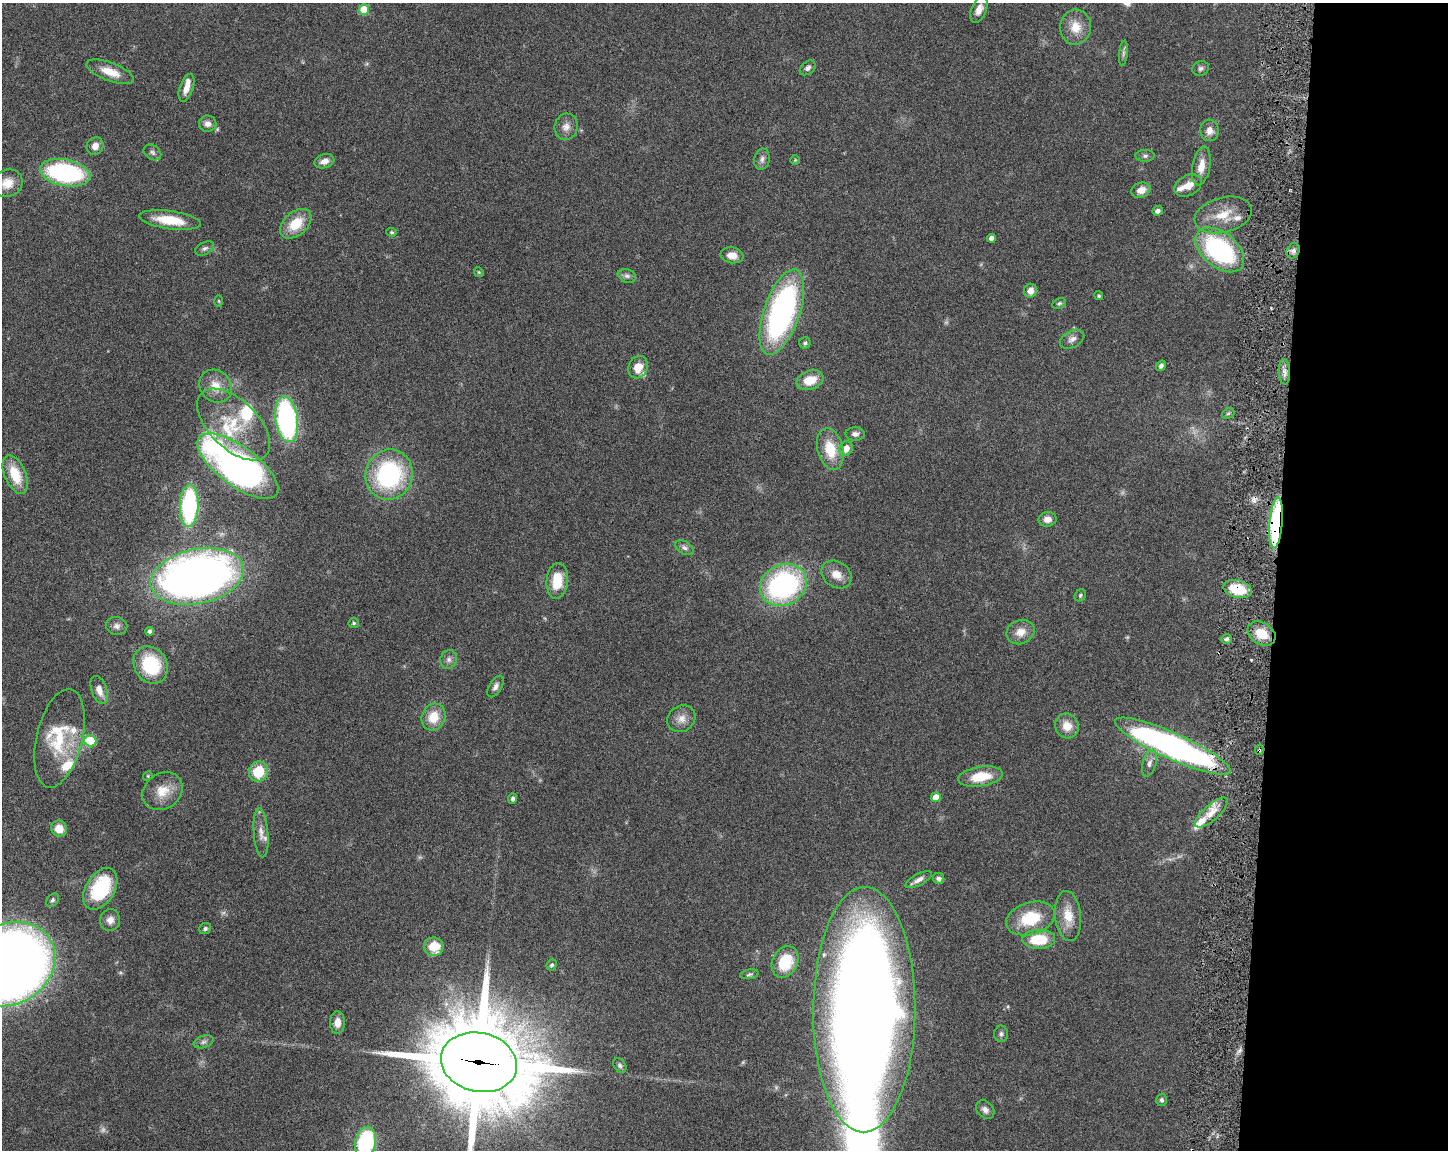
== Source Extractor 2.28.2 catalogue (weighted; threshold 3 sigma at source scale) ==
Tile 9 of 3 x 4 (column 3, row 3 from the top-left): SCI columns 3114-4559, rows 1150-2297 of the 4668 x 4598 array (HDU 1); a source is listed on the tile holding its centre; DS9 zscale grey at full resolution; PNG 1450 x 1152 px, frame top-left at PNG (2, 3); each listed source drawn as its Kron ellipse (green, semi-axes under 4 px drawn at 4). Shown black and unused: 12% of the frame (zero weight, under 3 of 6 exposures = <1% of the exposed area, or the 3 px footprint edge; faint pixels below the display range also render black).
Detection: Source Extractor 2.28.2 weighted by HDU 2 'WHT'; one run over the whole footprint, this tile lists its part. Background 0.105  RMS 0.0046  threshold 0.0189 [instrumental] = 3 sigma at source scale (4.09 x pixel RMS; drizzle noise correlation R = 1.36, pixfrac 0.8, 0.05/0.05 arcsec/px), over >= 5 px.
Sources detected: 134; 4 too faint to see at this stretch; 2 inside a brighter object's white glare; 1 cosmic-ray / hot-pixel residue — neither listed nor drawn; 12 inside a brighter listed object's ellipse — not listed separately; the other 115 listed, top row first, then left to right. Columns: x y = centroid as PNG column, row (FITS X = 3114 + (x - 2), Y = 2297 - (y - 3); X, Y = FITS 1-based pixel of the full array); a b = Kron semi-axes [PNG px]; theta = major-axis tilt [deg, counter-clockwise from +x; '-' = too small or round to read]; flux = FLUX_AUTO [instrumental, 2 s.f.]
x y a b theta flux
364 9 5 5 - 11
979 10 14 7 67 4.3
1075 27 17 15 87 7.2
1123 53 13 4 84 1.1
808 68 9 6 39 1.5
1201 68 8 7 - 1.3
110 72 25 9 -20 7.1
187 88 14 7 71 4.2
208 124 9 8 - 2.2
566 127 13 11 75 3.2
1209 130 11 9 -85 3.3
95 146 9 8 - 2.8
152 152 9 7 -34 1.3
1145 156 9 6 0 1.2
762 159 10 7 79 1.8
795 160 5 5 - 0.49
324 161 10 7 18 3.1
1201 166 19 9 79 5.6
65 173 25 13 -11 64
7 183 15 13 25 5.9
1188 186 14 10 29 4.7
1141 190 10 7 18 4.2
1157 211 5 4 - 1.5
1223 215 29 17 14 11
170 220 31 9 -8 13
296 224 18 11 41 11
392 232 5 4 - 0.65
991 238 4 4 - 2.4
205 248 10 6 26 1.3
1220 250 28 17 -40 60
1293 251 8 6 63 1.9
732 255 11 8 -8 4.1
479 272 5 4 - 0.49
627 276 9 6 -19 1.4
1030 291 7 6 - 3.3
1099 296 4 4 - 0.7
219 301 6 4 -88 0.46
1059 303 7 5 26 0.84
782 312 45 18 71 120
1072 339 13 8 28 2.2
805 343 6 5 - 0.81
1161 366 6 4 56 1.1
638 367 11 9 64 6.4
1284 372 13 5 -86 2.2
810 380 14 9 19 8.2
216 386 17 15 -47 7.2
1228 413 7 5 30 0.72
287 419 23 11 -82 86
234 424 45 24 -44 25
855 434 9 6 -1 2
846 448 7 6 - 4.1
830 449 21 12 -76 13
238 466 48 19 -37 180
15 475 20 10 -67 12
389 475 25 23 73 57
189 506 21 9 88 60
1047 519 9 7 3 3.1
1276 523 25 6 85 63
684 548 10 6 -31 1.5
837 575 16 12 -34 5.4
197 576 47 27 12 320
557 581 18 10 86 11
783 585 24 20 29 82
1238 589 14 8 -13 15
1080 595 6 5 - 0.78
354 623 5 5 - 0.75
117 626 11 9 -10 2
150 631 4 4 - 1.4
1020 632 14 12 23 4.9
1262 633 15 10 -33 9.1
1227 639 5 4 - 1.2
449 659 9 8 - 1.9
151 665 19 16 -58 24
496 686 12 6 59 1.9
99 690 14 7 -71 3.9
433 717 13 11 65 8.7
681 719 15 13 35 4.2
1067 726 12 11 - 6
59 738 50 23 76 23
90 741 6 5 - 14
1173 746 63 13 -24 180
1259 750 5 4 - 0.91
1149 763 14 7 74 2.2
258 772 10 9 - 14
148 776 5 4 - 0.5
981 777 22 10 9 12
162 791 21 17 36 8.6
936 797 5 5 - 5.3
513 799 5 4 - 1
1211 813 21 7 41 5.6
59 829 8 7 - 5.9
261 833 24 7 -85 4.1
939 879 6 5 - 1.3
919 880 14 5 28 2.3
100 889 23 14 58 29
53 900 8 5 50 1
1068 916 25 13 -84 8.9
1030 918 25 16 17 18
110 920 11 10 - 2.9
205 929 6 5 - 1
1039 939 16 9 0 15
434 947 10 9 - 9.9
785 962 16 12 64 17
10 964 47 39 34 730
552 965 5 5 - 0.89
749 974 9 4 9 0.92
864 1010 123 51 90 910
337 1022 11 7 89 3.7
1001 1034 8 7 - 1.2
204 1042 10 6 18 1.4
479 1062 38 29 -13 7600
620 1065 8 6 -53 1
1162 1100 6 5 - 1.1
985 1110 10 8 -47 1.9
365 1143 16 10 79 44
Overlapping masked pixels (flux is a lower limit): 5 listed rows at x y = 1276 523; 1238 589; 1173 746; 1259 750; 479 1062
Isophote crosses this tile's border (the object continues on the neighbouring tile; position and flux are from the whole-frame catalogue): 5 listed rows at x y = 979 10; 10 964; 864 1010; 479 1062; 365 1143